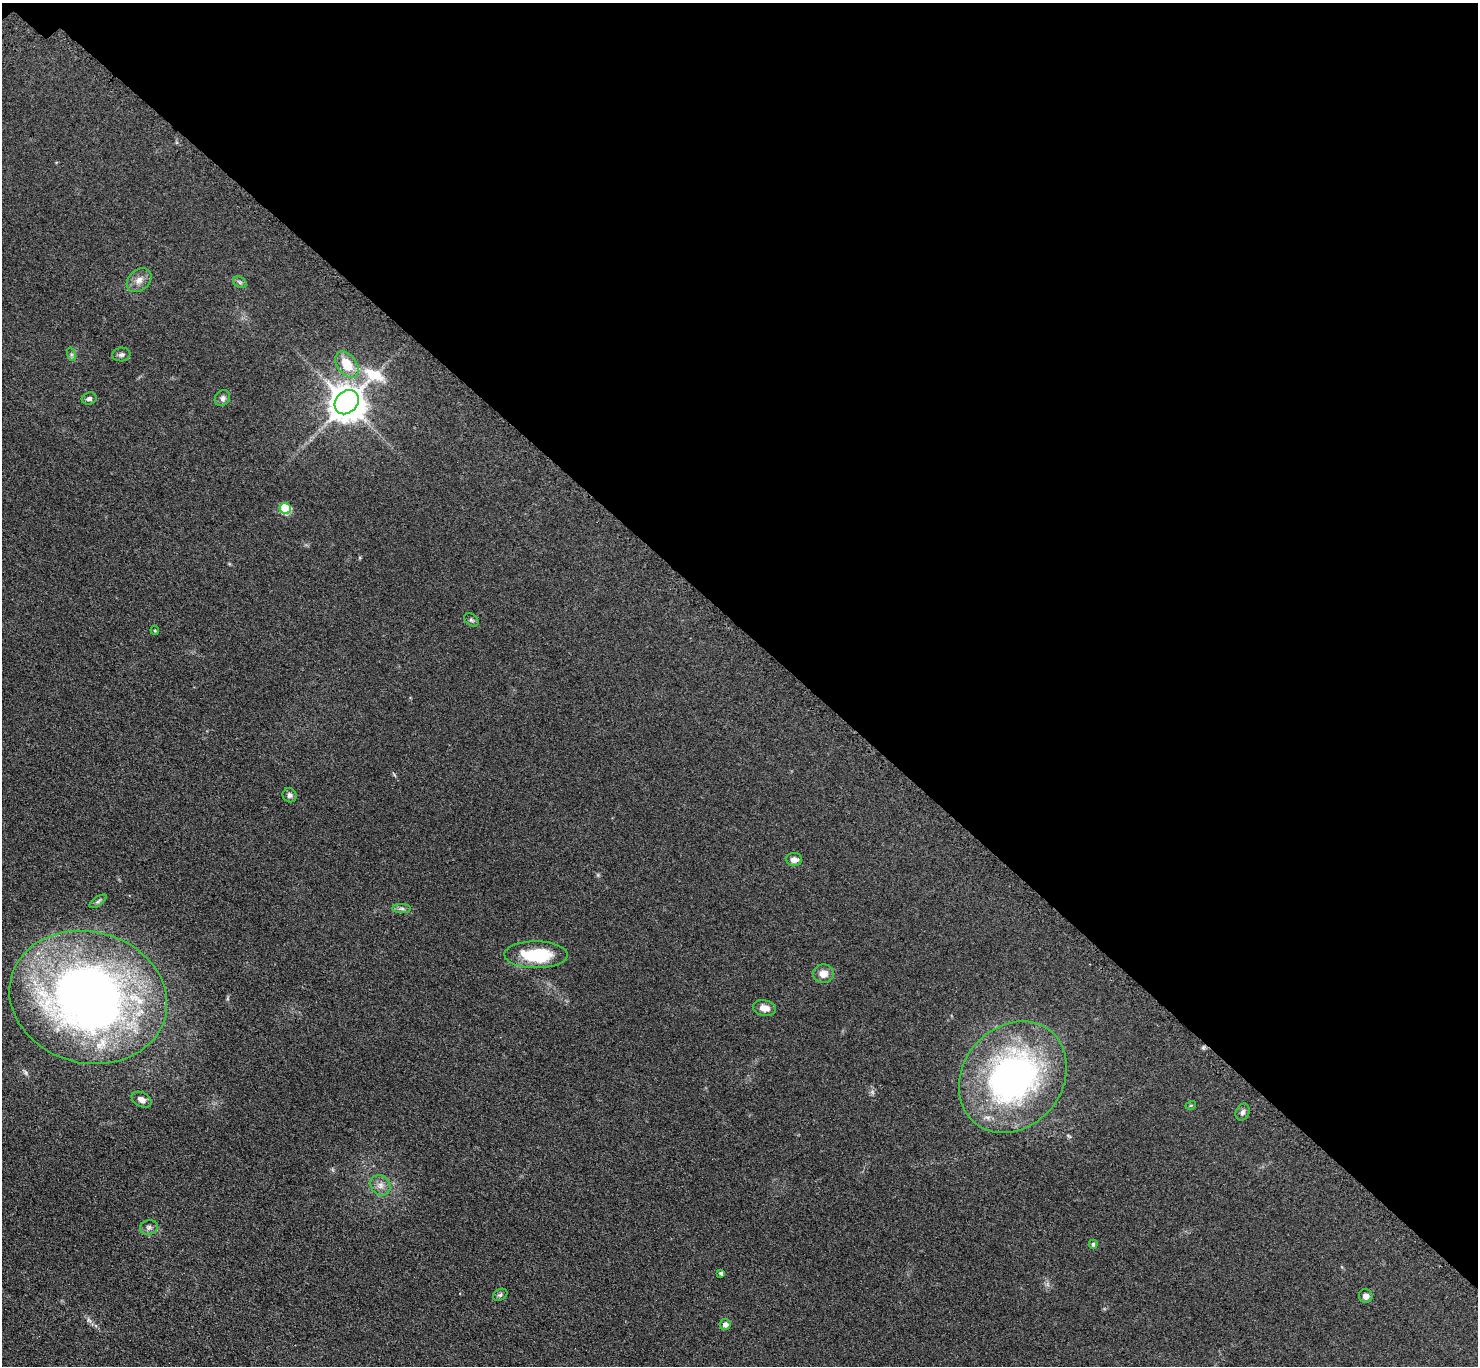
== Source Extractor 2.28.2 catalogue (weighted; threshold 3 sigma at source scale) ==
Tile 3 of 4 x 4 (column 3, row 1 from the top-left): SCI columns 3063-4538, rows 4357-5720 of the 6123 x 6123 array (HDU 1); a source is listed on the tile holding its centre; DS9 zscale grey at full resolution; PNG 1480 x 1368 px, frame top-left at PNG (2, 3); each listed source drawn as its Kron ellipse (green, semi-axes under 4 px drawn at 4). Shown black and unused: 46% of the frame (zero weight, under 3 of 4 exposures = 8% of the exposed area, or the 3 px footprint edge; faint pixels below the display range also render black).
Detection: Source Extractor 2.28.2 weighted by HDU 2 'WHT'; one run over the whole footprint, this tile lists its part. Background 0.122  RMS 0.0078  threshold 0.0352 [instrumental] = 3 sigma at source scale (4.5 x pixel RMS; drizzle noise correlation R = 1.50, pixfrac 1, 0.05/0.05 arcsec/px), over >= 5 px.
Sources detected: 30; all 30 listed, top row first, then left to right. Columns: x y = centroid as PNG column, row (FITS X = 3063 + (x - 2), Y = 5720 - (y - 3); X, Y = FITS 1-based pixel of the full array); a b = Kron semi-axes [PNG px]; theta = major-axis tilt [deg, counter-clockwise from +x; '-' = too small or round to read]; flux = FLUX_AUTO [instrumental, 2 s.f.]
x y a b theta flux
139 280 14 10 41 5.9
240 282 7 5 -31 1.6
71 354 7 4 -72 1.6
121 355 9 7 5 2.3
347 365 15 9 -53 18
222 398 8 7 - 2.6
89 399 7 6 - 2.1
347 402 13 10 46 1900
285 509 6 5 - 43
471 620 8 5 -39 1.6
155 630 4 3 - 0.86
290 795 7 6 - 2.5
794 859 8 6 -6 4.3
98 901 10 4 34 1.8
402 908 9 4 -1 2
536 955 32 13 -1 41
823 974 11 9 0 7
88 997 80 65 -15 590
764 1008 12 7 -12 6.4
1013 1077 60 49 51 240
141 1100 11 7 -28 5
1191 1105 5 3 - 0.67
1243 1112 9 6 66 2.5
380 1185 11 9 -45 4.9
149 1227 9 7 12 2.5
1093 1244 4 4 - 1.8
721 1273 4 4 - 2
500 1295 7 5 29 1.5
1366 1296 7 6 - 4
725 1324 5 5 - 4.1
Isophote crosses this tile's border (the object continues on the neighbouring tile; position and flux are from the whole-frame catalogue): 1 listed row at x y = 88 997